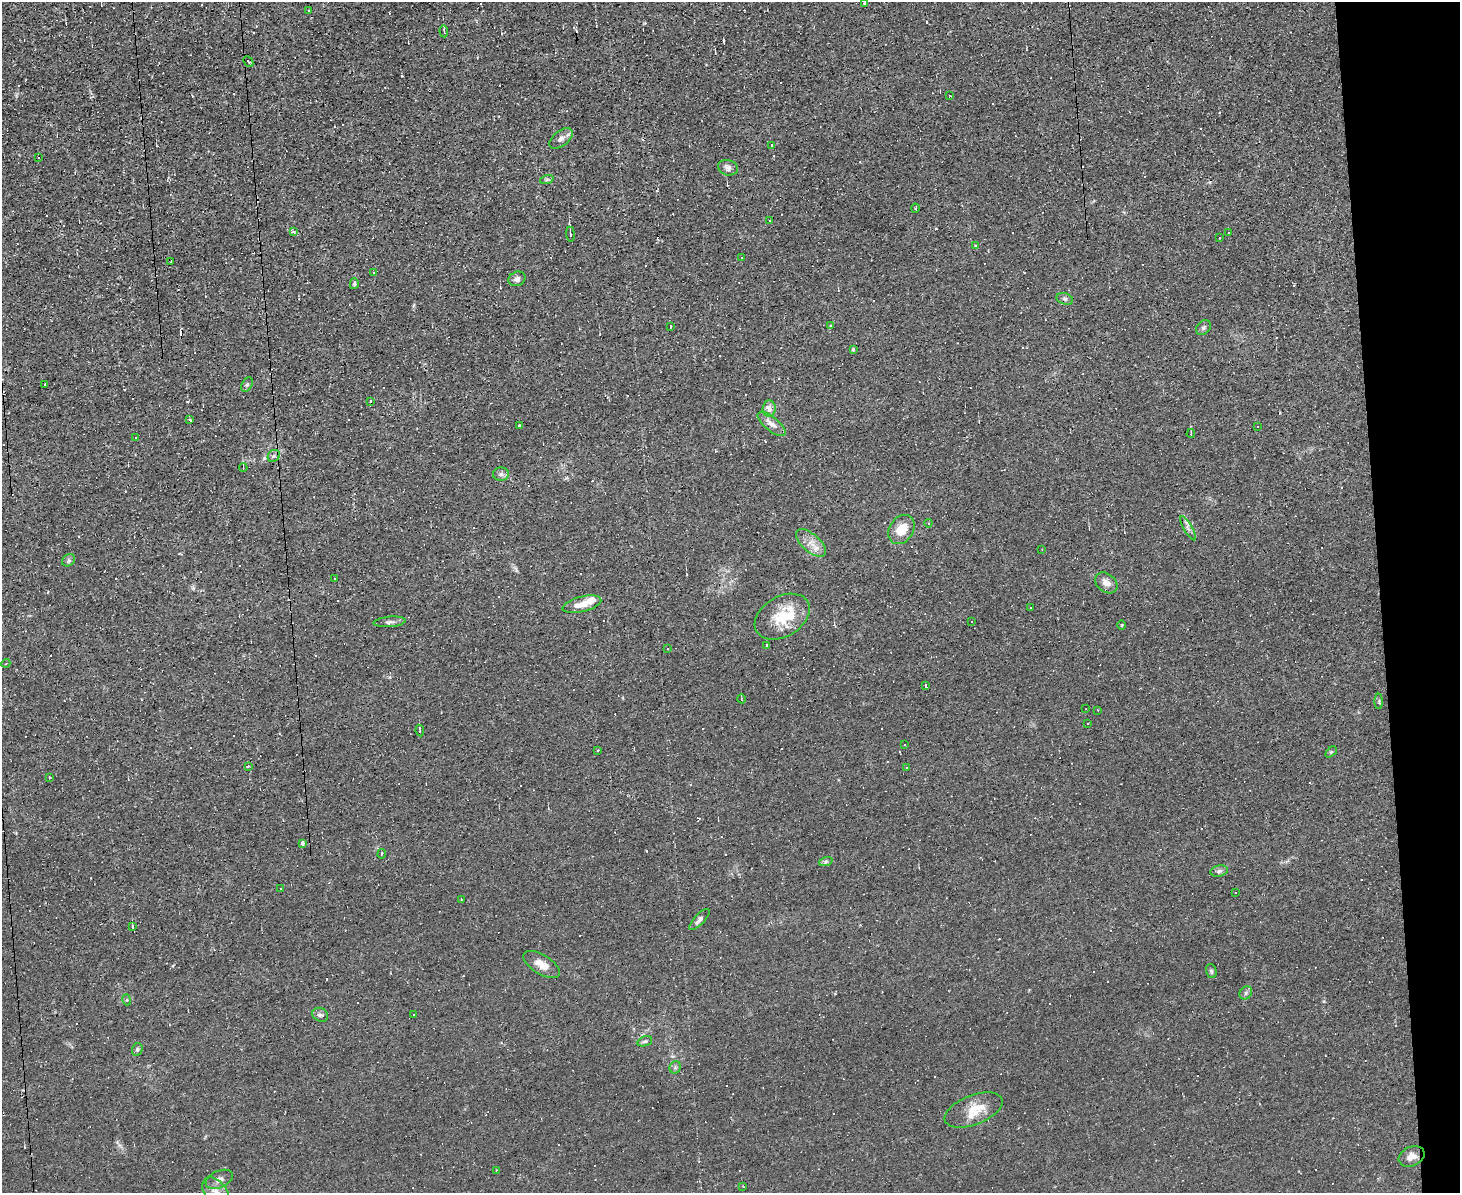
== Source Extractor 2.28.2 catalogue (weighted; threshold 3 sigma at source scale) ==
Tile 9 of 3 x 4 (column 3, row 3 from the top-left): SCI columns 3044-4501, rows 1192-2382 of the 4742 x 4765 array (HDU 1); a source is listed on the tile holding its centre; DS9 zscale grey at full resolution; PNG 1462 x 1195 px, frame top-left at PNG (2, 2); each listed source drawn as its Kron ellipse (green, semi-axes under 4 px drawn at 4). Shown black and unused: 6% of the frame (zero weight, under 2 of 3 exposures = <1% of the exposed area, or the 3 px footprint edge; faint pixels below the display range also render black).
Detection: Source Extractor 2.28.2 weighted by HDU 2 'WHT'; one run over the whole footprint, this tile lists its part. Background 0.0153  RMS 0.0039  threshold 0.0178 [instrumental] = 3 sigma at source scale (4.5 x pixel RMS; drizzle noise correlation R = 1.50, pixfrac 1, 0.05/0.05 arcsec/px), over >= 5 px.
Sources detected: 180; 83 cosmic-ray / hot-pixel residue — neither listed nor drawn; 3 inside a brighter listed object's ellipse — not listed separately; the other 94 listed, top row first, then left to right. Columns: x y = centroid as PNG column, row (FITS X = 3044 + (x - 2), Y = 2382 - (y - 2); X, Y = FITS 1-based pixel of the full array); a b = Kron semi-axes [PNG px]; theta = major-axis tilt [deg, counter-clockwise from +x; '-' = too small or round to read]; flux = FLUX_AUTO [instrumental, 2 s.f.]
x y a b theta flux
865 3 4 2 - 0.68
308 11 3 3 - 0.34
444 31 6 2 -85 0.8
248 61 6 3 -47 0.67
950 96 3 2 - 0.8
561 138 14 7 38 2.2
771 145 3 3 - 1.7
38 158 3 2 - 0.38
728 168 10 7 -16 1.6
547 179 7 4 19 0.62
915 208 4 3 - 0.39
769 221 3 2 - 0.49
293 232 4 3 - 0.97
1229 233 3 2 - 0.46
570 234 7 2 -84 0.57
1219 238 3 3 - 0.88
975 245 3 2 - 0.27
741 257 3 3 - 0.77
171 261 3 2 - 0.35
373 273 3 3 - 0.63
517 279 9 7 24 1.4
354 284 5 4 - 0.6
1065 299 8 5 -17 0.9
830 325 4 3 - 0.78
671 326 3 2 - 0.35
1203 328 8 6 45 1
853 350 4 3 - 0.41
45 384 3 2 - 0.38
247 385 8 5 62 0.73
371 401 3 3 - 0.97
769 409 8 6 86 2.3
190 420 4 2 - 0.71
772 424 17 7 -39 3
519 426 3 3 - 0.93
1258 426 3 3 - 1.7
1191 434 4 2 - 0.4
136 437 3 3 - 0.51
274 456 6 5 - 0.98
243 468 4 2 - 0.3
501 474 8 6 1 1.1
928 523 4 4 - 0.38
1188 528 14 3 -60 0.92
901 530 15 12 56 7
811 543 18 8 -41 4
1042 549 3 2 - 0.37
68 560 7 5 36 0.78
335 578 2 2 - 0.28
1106 583 12 9 -40 2.9
582 604 20 7 14 4.9
1030 607 3 2 - 0.44
782 617 29 20 30 12
971 621 2 2 - 0.34
390 622 16 5 5 1.5
1122 625 5 3 - 0.34
766 645 3 3 - 1.9
667 648 3 2 - 0.33
6 663 4 3 - 0.37
925 686 3 3 - 0.8
742 699 4 3 - 0.27
1379 701 8 4 90 0.6
1086 709 2 2 - 0.2
1098 710 3 2 - 0.54
1088 723 3 2 - 0.36
420 730 6 3 -81 0.48
905 745 3 2 - 0.34
598 750 3 3 - 0.92
1331 752 6 4 44 0.55
248 766 4 3 - 0.45
906 768 3 3 - 1.7
50 777 4 3 - 0.36
303 844 4 3 - 1.8
382 854 4 2 - 0.45
826 861 7 4 20 0.68
1219 871 9 5 11 1.1
281 889 3 3 - 0.77
1235 893 3 3 - 0.77
461 899 3 2 - 0.26
699 919 13 5 47 1.3
133 927 4 2 - 0.32
542 965 21 9 -31 4.4
1211 971 7 5 -72 0.73
1246 993 7 6 - 0.96
127 1000 5 3 - 0.38
413 1014 2 2 - 0.39
320 1015 8 6 -28 1.1
645 1041 8 5 18 0.75
137 1049 6 5 - 0.76
675 1067 6 5 - 0.77
974 1110 30 14 21 8.3
1412 1156 13 9 23 2.9
496 1170 3 2 - 0.55
219 1179 14 8 24 2.2
743 1186 3 2 - 0.33
216 1192 16 10 -52 3.9
Isophote crosses this tile's border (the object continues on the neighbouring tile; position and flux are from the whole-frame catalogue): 2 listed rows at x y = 865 3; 216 1192
Unlisted compact peaks at least as high as the median listed source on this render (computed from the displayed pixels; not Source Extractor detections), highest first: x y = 402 76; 193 588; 1324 1001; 389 677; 414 305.